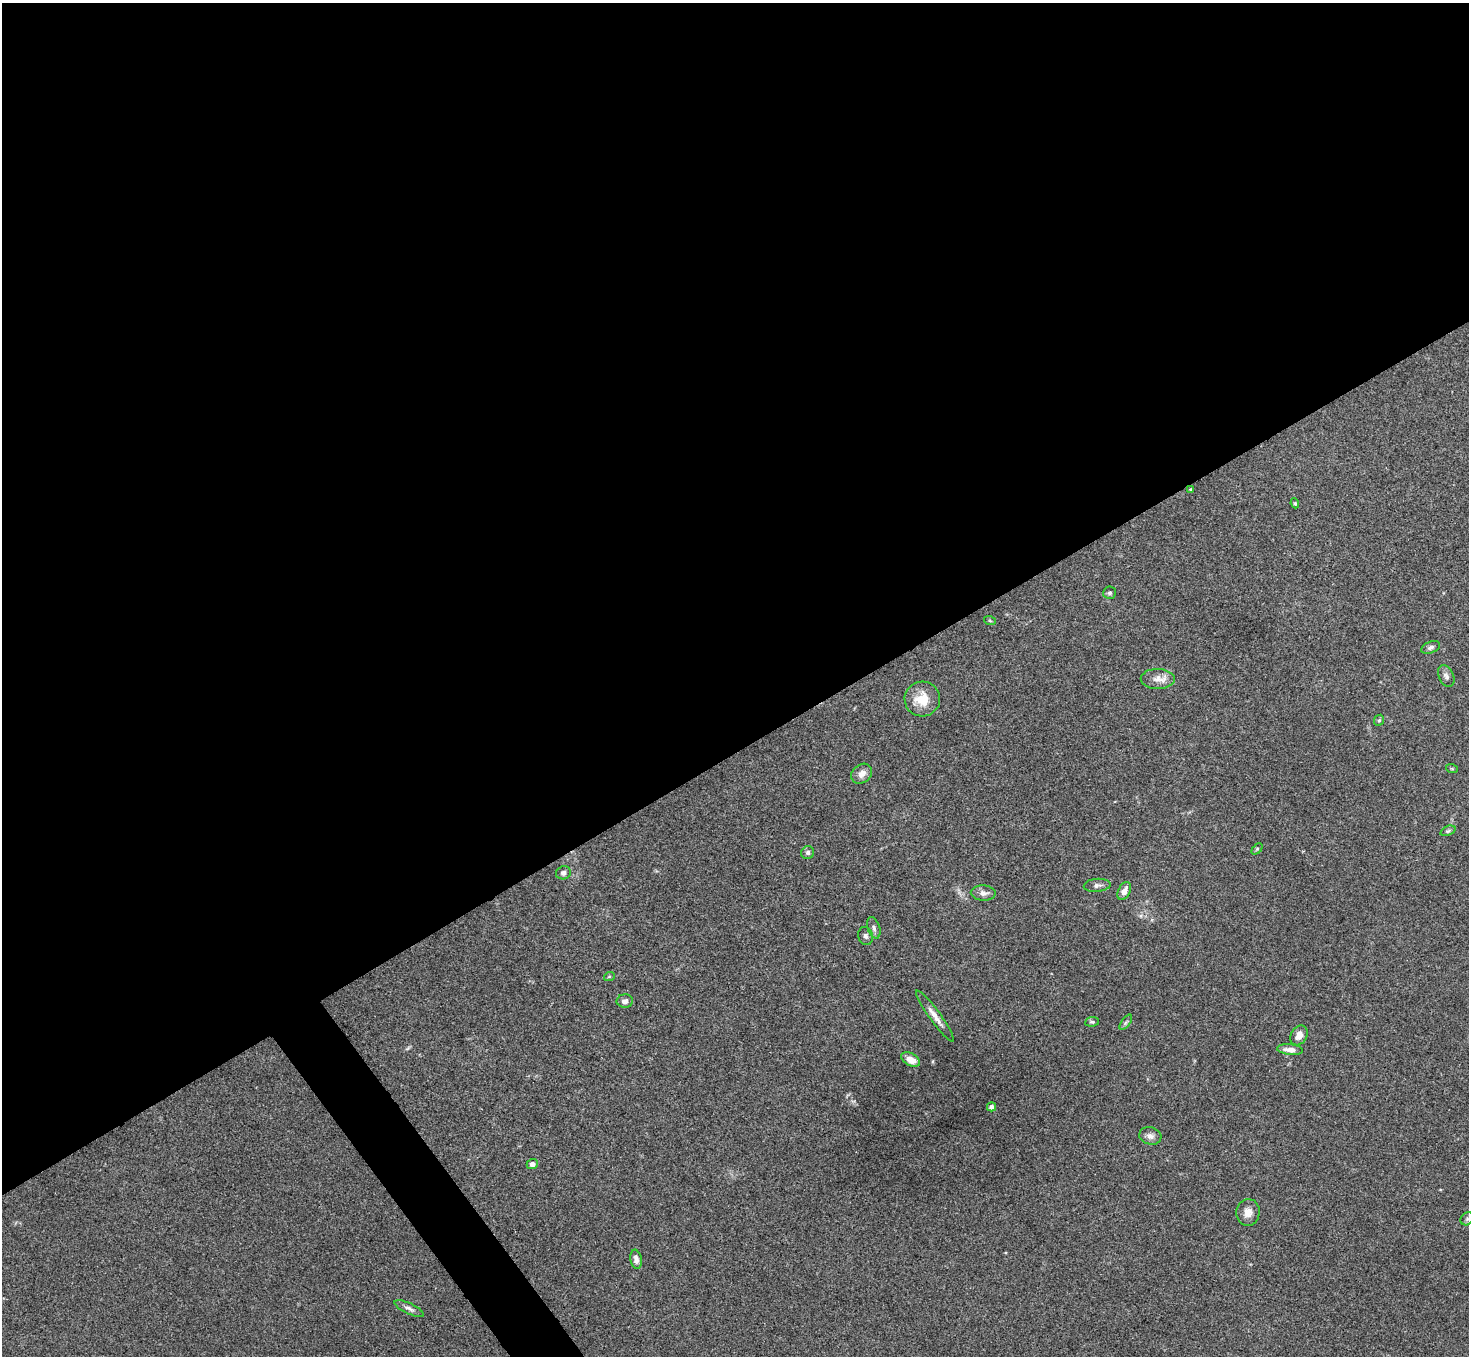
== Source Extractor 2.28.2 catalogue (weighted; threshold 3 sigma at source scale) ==
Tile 2 of 4 x 4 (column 2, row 1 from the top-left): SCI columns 1472-2938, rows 4221-5574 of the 5878 x 5873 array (HDU 1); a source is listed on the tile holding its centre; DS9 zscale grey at full resolution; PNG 1471 x 1358 px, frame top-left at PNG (2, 3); each listed source drawn as its Kron ellipse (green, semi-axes under 4 px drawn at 4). Shown black and unused: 57% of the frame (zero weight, under 3 of 4 exposures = <1% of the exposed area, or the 3 px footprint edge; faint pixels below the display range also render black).
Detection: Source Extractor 2.28.2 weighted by HDU 2 'WHT'; one run over the whole footprint, this tile lists its part. Background 0.0767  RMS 0.0058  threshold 0.0259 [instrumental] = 3 sigma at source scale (4.5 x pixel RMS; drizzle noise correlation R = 1.50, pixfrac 1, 0.05/0.05 arcsec/px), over >= 5 px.
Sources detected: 35; all 35 listed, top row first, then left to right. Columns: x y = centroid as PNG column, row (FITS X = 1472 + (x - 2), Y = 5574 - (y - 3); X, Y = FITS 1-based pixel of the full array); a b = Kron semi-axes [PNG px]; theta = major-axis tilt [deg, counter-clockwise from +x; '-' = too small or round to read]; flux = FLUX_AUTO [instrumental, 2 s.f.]
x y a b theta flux
1190 489 4 3 - 0.6
1295 503 5 4 - 0.72
1110 593 6 6 - 1.3
990 621 6 4 -19 0.69
1431 647 10 5 21 1.8
1446 676 11 7 -65 2.1
1158 679 17 10 -1 4.9
922 699 18 17 - 12
1379 720 6 5 - 0.91
1452 769 6 3 -19 0.61
862 774 11 9 41 3.9
1448 831 8 4 21 1.1
1257 849 6 4 45 0.67
808 853 7 6 - 1.5
563 873 7 6 - 1.9
1097 885 13 6 5 2.1
1124 891 9 6 62 4.1
983 893 12 7 -3 2.8
874 928 11 6 -71 1.8
866 936 9 7 -73 1.8
609 977 5 3 - 0.55
625 1001 8 6 1 2.4
935 1016 31 5 -54 4.7
1092 1022 7 4 7 1.1
1126 1022 9 4 54 1.1
1299 1035 10 7 57 4.5
1290 1050 13 5 -6 4.2
911 1060 10 6 -30 5.7
991 1107 4 4 - 1.4
1150 1136 11 8 -14 2.9
532 1164 5 5 - 2.5
1248 1212 13 11 86 4.8
1467 1219 7 5 45 1.2
636 1259 9 5 -80 2.8
409 1309 16 5 -25 2.3